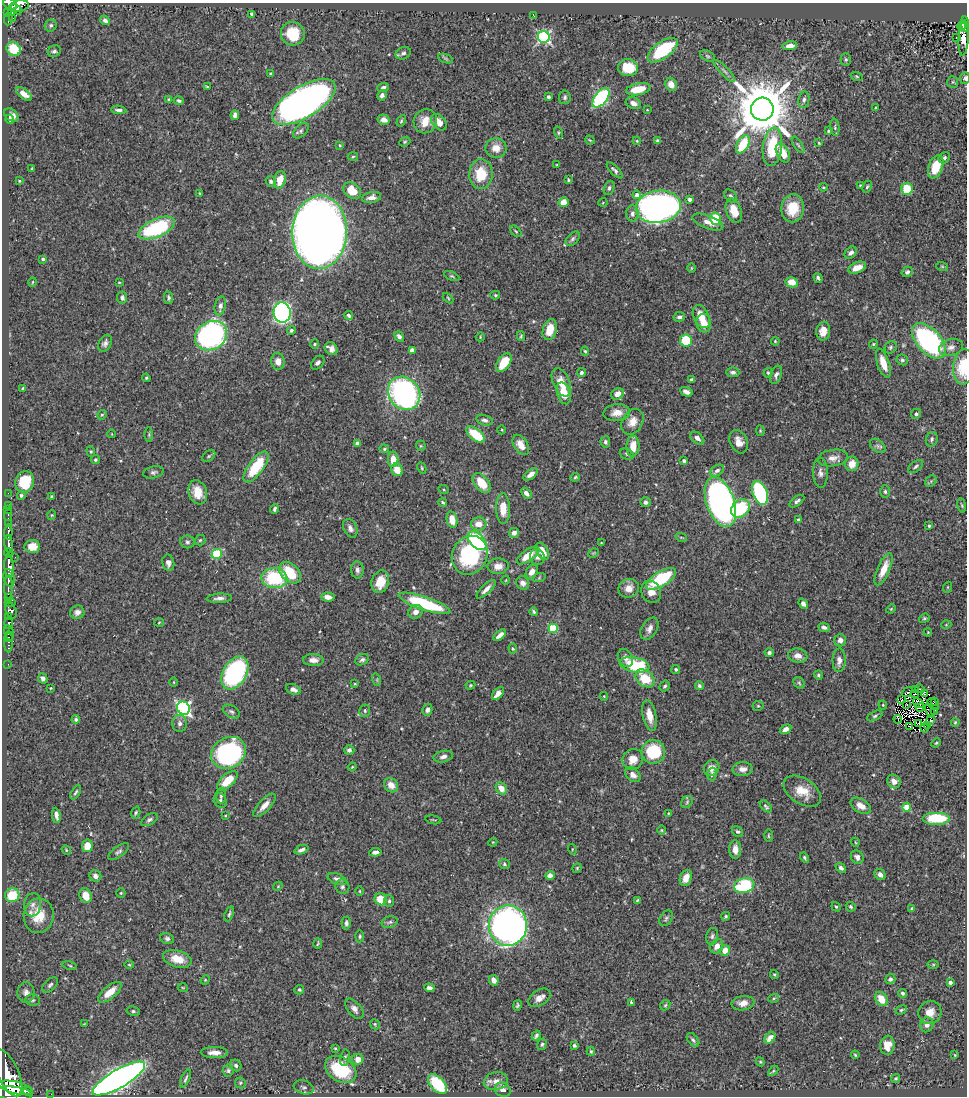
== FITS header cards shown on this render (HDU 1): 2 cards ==
NAXIS1  =                  965
NAXIS2  =                 1094

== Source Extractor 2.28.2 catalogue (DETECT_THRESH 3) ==
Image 965 x 1094 px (HDU 1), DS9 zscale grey, 1 PNG px = 1 image px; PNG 969 x 1098 px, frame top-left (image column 1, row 1094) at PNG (2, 3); each listed source drawn as its Kron ellipse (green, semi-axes under 4 px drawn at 4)
Background 0.454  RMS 0.021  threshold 0.0623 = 3 sigma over >= 5 px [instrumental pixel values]
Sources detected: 491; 4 with non-positive FLUX_AUTO (blend fragments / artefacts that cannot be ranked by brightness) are neither listed nor drawn; the other 487 listed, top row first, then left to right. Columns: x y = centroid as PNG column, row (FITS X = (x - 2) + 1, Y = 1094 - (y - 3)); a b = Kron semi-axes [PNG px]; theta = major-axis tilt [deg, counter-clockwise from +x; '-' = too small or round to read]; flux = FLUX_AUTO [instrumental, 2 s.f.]
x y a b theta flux
10 4 7 5 -32 380
19 6 10 5 11 270
16 9 6 3 -49 180
12 12 4 3 - 30
8 13 4 2 - 57
252 14 4 4 - 3.9
534 16 3 2 - 1.2
13 18 2 2 - 4.1
8 19 6 3 83 110
105 20 5 4 - 4
965 24 7 3 -85 81
51 25 6 5 - 3.8
962 26 4 3 - 32
293 34 12 11 - 45
544 37 6 6 - 260
956 37 3 3 - 2.3
964 38 18 5 87 13
790 46 7 4 9 8.6
14 49 7 6 - 47
662 50 17 8 35 96
54 51 7 5 32 3
403 53 8 6 26 4.1
708 56 8 5 -27 2.8
446 58 8 3 -19 2.3
846 59 6 5 - 2.5
628 68 10 8 -8 37
724 71 15 4 -46 4.8
271 73 4 3 - 1.6
857 76 6 4 -20 1.5
965 78 6 5 - 3.1
953 82 5 5 - 2.2
671 85 7 5 -60 11
207 87 4 2 - 1.2
383 87 6 4 23 4.1
638 89 12 6 12 32
24 94 9 5 -36 9.5
382 95 5 4 - 4.5
548 97 3 3 - 3.4
565 97 7 5 82 3
601 98 11 6 51 200
169 99 4 4 - 1.7
804 100 8 5 81 4
179 101 5 4 - 2.8
304 102 36 15 31 930
633 103 8 5 -22 7.2
876 108 3 3 - 2.1
762 109 11 11 - 8900
119 110 8 3 -4 3.8
647 110 2 2 - 1
11 115 8 5 -39 7.7
235 115 5 4 - 7.1
10 119 4 3 - 2.6
384 120 6 5 - 8.6
401 121 6 4 60 1.8
425 121 12 11 - 20
439 122 9 6 -51 12
835 127 8 4 -83 2.6
301 131 9 5 45 3.8
828 131 4 3 - 2
558 133 6 4 -72 1.7
590 140 5 2 - 1.3
637 141 4 3 - 1.3
658 141 4 3 - 3.2
405 142 6 4 23 1.7
819 143 3 2 - 1.1
743 144 10 5 61 48
340 145 3 3 - 1.4
798 145 9 3 -56 2.4
772 147 19 9 83 62
496 148 10 10 - 15
783 153 10 6 -62 22
353 157 5 3 - 1.4
944 158 6 5 - 3.8
557 165 3 2 - 1.2
936 167 12 7 70 34
32 168 3 2 - 1.4
615 170 10 4 -46 3.7
481 174 15 11 88 39
280 180 9 6 75 19
568 180 3 3 - 1.6
19 181 3 2 - 1.1
271 181 5 5 - 4.2
860 185 3 3 - 1.4
823 187 4 3 - 1.2
867 187 6 4 63 2
609 188 7 5 69 3.7
907 189 6 5 - 37
352 191 10 7 -40 32
199 193 4 2 - 0.95
637 195 4 4 - 5.5
731 196 8 5 -50 3.6
372 197 9 5 9 7.3
690 199 3 3 - 4.4
563 202 5 4 - 16
603 202 4 3 - 1.1
658 207 23 16 8 810
793 208 14 11 82 38
734 211 12 7 -71 23
632 214 8 6 87 5.7
715 219 6 5 - 47
708 222 16 6 -21 11
157 228 19 9 23 130
516 231 7 4 -45 1.9
320 232 37 27 87 2100
573 239 9 5 46 3.4
851 253 7 5 42 5.3
43 259 3 3 - 2.1
942 266 6 4 -19 1.6
691 268 5 3 - 1.2
857 268 9 5 23 13
907 272 6 5 - 4
452 276 8 4 -24 2.2
818 278 5 3 - 2.8
33 282 4 3 - 1.1
119 282 3 2 - 0.95
792 282 6 5 - 16
495 295 5 4 - 1.9
122 298 6 5 - 3.4
168 298 6 4 -79 3.2
448 298 6 3 -46 1.6
220 306 9 5 79 6.1
282 313 10 8 -85 350
348 315 4 3 - 2.7
701 316 12 7 -64 23
679 317 6 5 - 3.7
704 323 9 7 -80 17
291 330 4 4 - 2.4
550 330 11 7 75 23
823 331 9 7 83 13
211 336 17 14 33 370
521 336 5 3 - 2
399 337 6 4 -54 4.4
480 337 5 3 - 1.3
686 341 6 6 - 49
775 341 4 3 - 1.3
929 341 21 12 -47 300
105 343 9 6 62 4.8
315 344 4 4 - 1.6
873 344 4 4 - 1.6
891 347 6 5 - 2.7
951 347 12 8 15 8.7
331 349 7 6 - 8.1
412 350 4 4 - 13
585 351 5 4 - 1.7
902 360 6 5 - 2.7
278 361 8 6 -83 9.7
318 363 8 5 47 4.3
504 363 10 6 56 34
883 363 15 6 -71 22
964 367 18 10 85 51
733 372 6 5 - 3.7
581 373 4 4 - 3.2
768 373 5 4 - 1.9
776 375 9 5 69 5.1
146 378 4 4 - 1.7
692 379 4 3 - 2.3
561 382 15 8 -66 19
23 388 3 3 - 1.9
686 392 7 4 -25 6.3
404 393 18 15 -50 340
564 393 11 6 -72 23
618 394 7 5 26 9.2
617 413 13 8 5 13
916 414 5 5 - 3.1
102 415 5 4 - 1.9
485 420 8 5 -15 4
633 422 14 10 58 13
502 430 4 3 - 1.1
760 431 5 4 - 1.6
112 434 4 2 - 0.84
149 435 7 4 90 1.7
476 435 11 5 -39 49
697 438 8 5 -39 5.3
932 439 7 5 71 3.2
605 442 6 4 -78 3.1
739 442 12 8 -65 11
357 443 4 4 - 9.6
521 445 11 7 -57 14
421 446 5 5 - 1.6
633 446 10 6 86 19
878 446 9 5 -38 4
384 449 5 4 - 1.7
91 451 5 4 - 1.7
627 454 7 5 -20 2.9
209 456 7 5 37 2.4
833 458 15 8 8 9.9
393 459 8 5 89 17
95 460 5 4 - 2.2
684 461 4 4 - 3
852 464 7 6 - 15
916 466 8 5 37 3.2
256 467 18 7 53 58
422 468 6 4 -63 1.6
397 470 6 5 - 18
717 471 7 5 31 4.4
154 472 10 6 13 4
820 473 15 7 -88 7.1
531 474 8 4 38 7.7
575 477 5 3 - 1.7
931 481 6 5 - 2.2
25 482 11 9 73 42
482 483 11 7 -51 29
444 490 5 3 - 1.4
198 492 12 9 -72 20
885 492 6 5 - 2.7
8 493 2 2 - 5.2
526 493 6 4 -48 5.7
760 493 12 7 -70 140
21 495 4 4 - 2.4
52 496 3 3 - 1.3
797 501 9 4 37 3.9
443 502 4 2 - 2
646 502 5 4 - 4.5
720 502 26 14 -70 700
8 505 2 2 - 7.2
962 505 7 3 -81 1.7
740 508 10 8 44 76
274 509 5 3 - 2.8
503 509 15 7 -90 23
8 510 2 2 - 4.9
8 515 5 2 - 22
52 515 5 4 - 1.6
798 519 3 2 - 2
452 520 8 5 -78 16
8 524 3 2 - 36
479 524 8 6 1 14
929 526 3 3 - 2.2
350 528 10 6 -65 7
8 532 7 3 87 160
514 533 5 4 - 7.8
681 537 6 3 -19 1.5
200 540 5 5 - 2.2
477 541 11 7 -43 160
187 542 7 6 - 3.5
601 543 3 2 - 1
9 544 9 3 -83 770
32 547 8 6 4 14
542 551 9 5 -63 20
8 553 4 3 - 280
593 553 5 3 - 1.4
217 554 5 4 - 82
470 555 20 17 62 150
528 556 13 6 35 24
15 557 2 2 - 13
537 557 8 7 - 6.2
168 563 8 6 -79 6.1
9 566 11 4 -87 1400
498 566 10 8 5 12
884 569 17 6 66 21
357 570 8 6 -86 5.2
532 572 8 5 56 9
290 573 12 8 -45 46
9 578 9 5 -78 370
274 578 13 10 -3 81
539 578 6 4 20 1.8
661 579 17 7 32 82
506 580 4 3 - 1
380 582 11 8 72 26
523 583 7 6 - 6.5
8 587 12 4 88 370
948 587 5 3 - 1.4
629 588 10 9 - 12
486 589 12 4 44 8.9
651 592 11 9 -63 12
328 597 7 4 -4 7.1
8 598 3 3 - 120
219 598 13 4 3 6.2
10 603 6 4 0 210
424 603 27 6 -19 110
803 604 6 4 -54 5.6
891 609 5 4 - 1.2
11 610 8 5 -63 290
77 612 7 7 - 6.5
415 612 7 6 - 9.5
534 612 4 3 - 2.2
9 617 3 3 - 110
924 618 5 4 - 2.1
159 622 5 3 - 1.3
9 623 6 3 86 400
946 625 5 3 - 1
824 627 6 4 -21 4.1
553 628 4 4 - 66
649 629 12 7 59 7.9
928 632 4 3 - 1.1
9 633 8 4 -78 550
500 635 7 4 38 8.4
8 638 3 3 - 110
840 640 6 6 - 5.6
8 641 11 4 90 110
513 649 5 4 - 1.7
769 653 4 4 - 3.5
798 656 9 7 -10 9.2
625 658 9 7 -62 6.6
313 660 10 6 -2 7.8
362 660 7 5 30 3.6
839 660 12 6 88 8.6
8 664 2 2 - 10
634 665 15 7 -12 83
676 669 4 4 - 2.4
235 673 18 11 60 200
818 675 5 4 - 2.4
43 678 5 4 - 4.2
645 678 11 7 -38 40
377 680 6 4 -73 1.7
174 682 5 3 - 1.3
799 683 6 5 - 2.3
355 684 3 2 - 1.2
470 685 5 4 - 1.6
665 686 6 5 - 2.8
699 686 4 4 - 2.4
51 688 3 2 - 0.96
293 689 7 5 -21 7.3
915 689 2 2 - 1.6
920 689 5 2 - 0.48
907 692 6 3 40 0.69
924 693 4 2 - 2
498 694 7 4 50 12
915 694 4 2 - 1.2
604 696 4 4 - 1.2
902 700 3 2 - 0.82
934 701 4 2 - 2.3
918 703 6 4 -32 2
933 704 7 2 -43 1.8
883 705 4 4 - 1.3
907 705 2 2 - 2.8
758 706 5 5 - 1.7
920 707 4 2 - 0.88
183 708 7 6 - 330
427 710 6 5 - 5.2
365 711 6 5 - 2.7
930 711 7 2 -61 3.7
231 712 9 6 -30 3.6
934 712 2 2 - 1.6
650 715 15 6 -78 16
875 716 8 4 25 2.7
76 719 4 4 - 2.8
898 719 4 2 - 2.9
931 721 2 2 - 1.6
955 722 4 3 - 1.4
180 723 8 7 - 5.6
919 723 2 2 - 1.4
928 725 2 2 - 2
910 727 3 2 - 1.4
925 728 4 2 - 3.8
786 729 6 4 33 6.4
936 743 5 3 - 1.5
349 750 5 5 - 3.7
653 752 12 11 - 71
228 753 18 15 32 230
443 757 10 5 12 5.8
633 759 11 10 - 16
352 767 4 3 - 1.3
712 768 8 7 - 12
743 769 10 7 2 8.4
712 774 6 4 74 2.5
633 775 9 6 -43 8.3
227 781 12 6 42 31
894 781 7 6 - 12
391 785 8 6 -44 13
501 788 6 5 - 14
802 791 21 12 -33 25
76 792 8 4 59 2.6
221 796 8 5 88 3.1
220 801 7 6 - 4.2
687 802 6 5 - 2.6
265 805 15 6 47 12
766 806 7 4 -46 2.8
861 806 11 6 -31 12
907 807 4 4 - 32
136 813 6 4 72 2
668 813 3 2 - 0.94
56 815 7 4 -82 5.1
225 816 3 2 - 1
937 818 14 6 0 65
149 820 9 5 33 3.8
433 820 8 2 -10 1.3
662 830 5 3 - 1.3
738 832 6 4 -37 2.5
768 836 6 3 -90 1.5
493 842 4 3 - 1.2
855 842 4 3 - 1.1
87 846 6 5 - 18
572 849 5 3 - 1.3
735 849 9 6 -88 12
66 850 5 4 - 1.6
301 850 7 3 21 4.3
118 852 12 5 37 4.3
375 852 6 4 9 6
857 857 7 6 - 5.9
804 858 5 4 - 2.4
504 864 5 5 - 2.3
577 868 5 4 - 1.4
841 868 6 4 -41 3.9
880 874 6 5 - 6
550 875 5 4 - 5.9
95 876 6 5 - 7.2
686 878 8 5 69 12
337 879 10 5 -20 5.4
278 886 5 3 - 1.3
744 886 10 7 18 110
342 887 7 7 - 3.7
360 891 4 3 - 1.1
121 893 5 4 - 1.7
12 895 7 7 - 39
86 896 7 6 - 18
381 899 6 6 - 27
638 900 4 2 - 1.5
389 901 6 5 - 2.5
33 905 12 8 84 8.3
836 907 5 3 - 1.7
851 907 5 4 - 2.3
912 909 4 4 - 3.3
229 914 8 3 71 2.4
39 916 17 15 83 33
726 916 4 4 - 2
666 918 8 6 57 3.5
390 922 8 6 17 3.1
346 923 6 4 -89 3.6
508 926 20 19 - 740
360 936 6 3 85 1.8
712 936 8 5 76 3.4
167 939 7 5 -22 3.4
318 943 5 2 - 1.5
717 946 7 6 - 7.4
725 950 5 5 - 14
177 959 14 8 -16 21
933 964 6 4 0 1.6
70 965 7 3 -10 1.8
129 965 5 3 - 1.4
774 974 4 4 - 1.6
890 979 5 4 - 3.5
205 980 5 4 - 1.4
494 980 5 4 - 7.8
950 982 4 3 - 5.4
50 985 9 5 45 3.5
183 988 5 3 - 1.2
429 988 5 4 - 4.5
299 990 5 4 - 2.3
110 992 14 6 39 19
26 993 10 8 90 8.1
902 993 4 4 - 2.5
540 998 12 7 34 9.4
774 998 5 3 - 1.8
881 999 8 6 -55 19
32 1000 7 5 -2 3.1
631 1002 4 3 - 2.2
743 1003 11 7 9 10
517 1005 5 3 - 2
665 1005 6 4 45 2.2
354 1009 12 6 -51 6.7
901 1010 6 4 21 1.8
133 1011 7 4 -9 2.6
930 1012 12 11 - 15
84 1024 3 2 - 0.89
375 1024 5 4 - 1.7
927 1025 7 6 - 5.7
536 1036 5 3 - 2.7
770 1038 6 4 45 11
693 1040 8 5 -51 3
542 1044 6 4 72 2.3
574 1045 4 4 - 2.9
887 1045 9 7 83 16
335 1048 3 2 - 1.4
591 1051 4 4 - 1.9
214 1053 13 5 -1 11
855 1055 4 3 - 1.6
955 1055 4 3 - 1.2
345 1058 8 5 79 3.4
358 1059 6 5 - 10
760 1062 5 4 - 1.5
236 1065 6 5 - 4
228 1070 6 5 - 3.1
341 1070 17 12 -31 76
773 1071 6 3 45 1.6
8 1073 25 10 -65 3100
896 1078 5 4 - 1.9
119 1079 30 9 30 1100
186 1079 9 3 67 3.1
496 1081 12 8 13 9.4
240 1083 6 5 - 2.1
437 1084 12 7 -48 69
304 1087 10 6 -18 4.2
15 1088 17 6 -13 2700
503 1090 8 7 - 8.1
28 1091 5 3 - 190
13 1093 19 6 -5 3600
51 1094 2 2 - 6.1
At the frame edge (FLAGS 8, measured only in part): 5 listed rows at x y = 10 4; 965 24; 964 38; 965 78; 964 367
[4 non-positive-flux detections neither listed nor drawn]